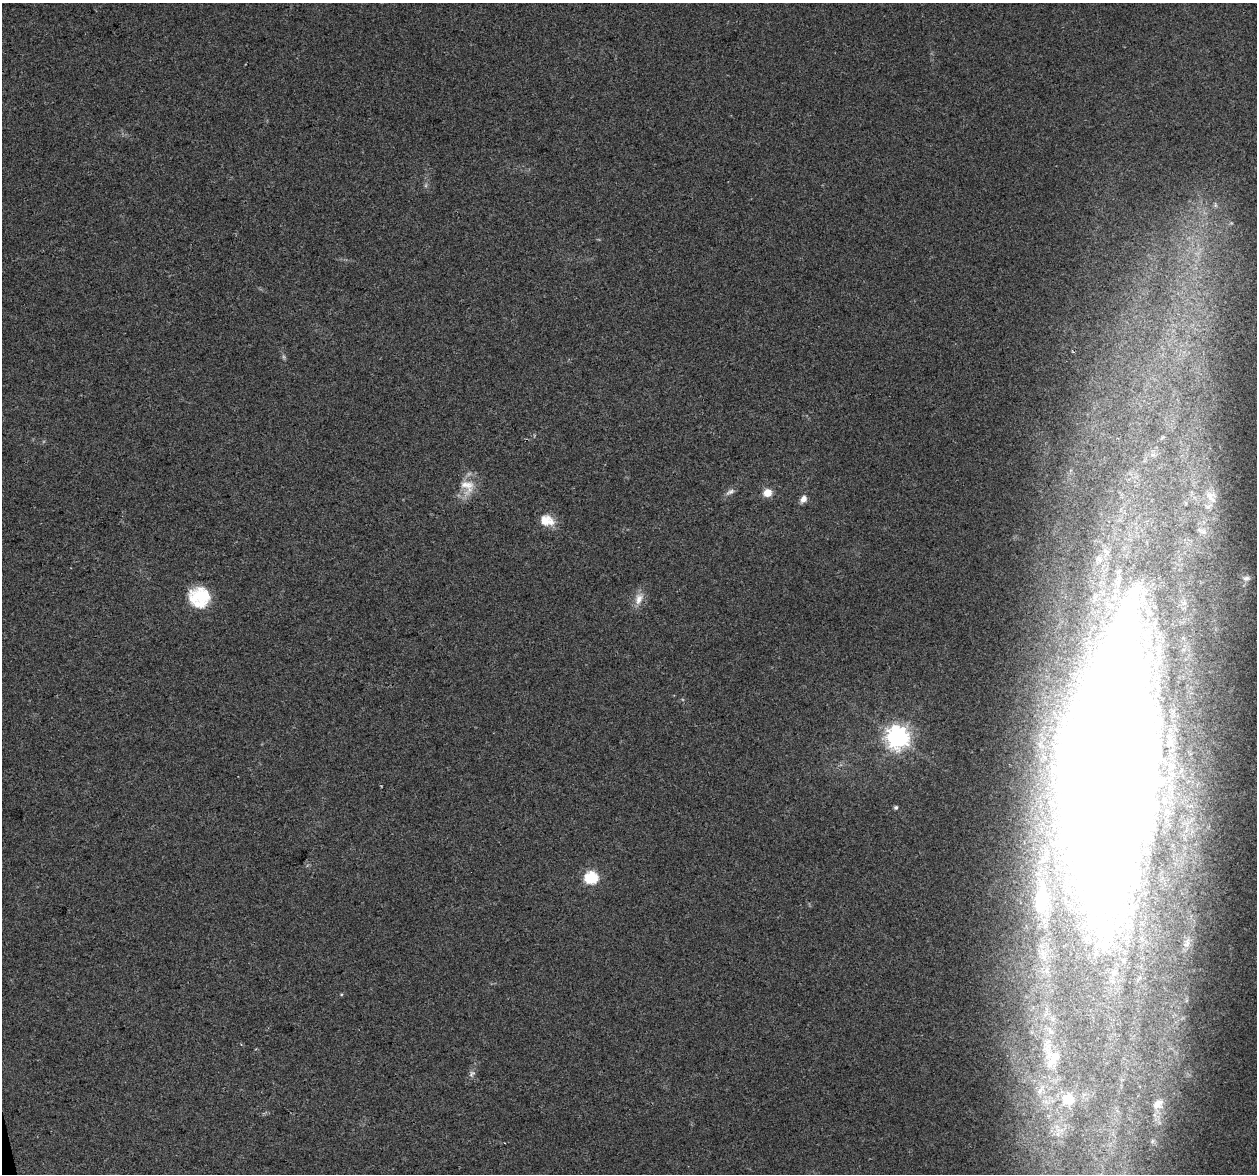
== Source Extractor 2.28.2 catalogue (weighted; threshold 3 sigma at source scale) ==
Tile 7 of 4 x 4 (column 3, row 2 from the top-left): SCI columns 2512-3766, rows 2430-3601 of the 5022 x 4810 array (HDU 1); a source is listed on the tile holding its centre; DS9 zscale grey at full resolution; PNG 1259 x 1176 px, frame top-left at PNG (2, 3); no overlay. Shown black and unused: <1% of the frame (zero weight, under 2 of 3 exposures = <1% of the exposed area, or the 3 px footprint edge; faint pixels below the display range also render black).
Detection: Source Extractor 2.28.2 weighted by HDU 2 'WHT'; one run over the whole footprint, this tile lists its part. Background 0.0816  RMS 0.0076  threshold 0.034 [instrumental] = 3 sigma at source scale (4.5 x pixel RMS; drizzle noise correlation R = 1.50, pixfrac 1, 0.0396/0.0396 arcsec/px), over >= 5 px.
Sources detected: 25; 1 too faint to see at this stretch — not listed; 2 inside a brighter listed object's ellipse — not listed separately; the other 22 listed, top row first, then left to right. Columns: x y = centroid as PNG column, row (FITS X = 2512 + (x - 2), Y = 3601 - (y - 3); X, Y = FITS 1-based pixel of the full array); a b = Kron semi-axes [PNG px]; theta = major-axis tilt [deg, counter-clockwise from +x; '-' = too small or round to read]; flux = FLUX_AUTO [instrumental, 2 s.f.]
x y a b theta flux
1215 205 8 5 -83 2
467 486 24 19 -69 15
730 492 14 6 31 3.2
767 493 5 5 - 23
1211 496 24 16 -55 19
803 499 9 6 56 4.5
546 520 17 12 -13 13
1202 531 18 7 -23 5.8
1246 578 12 8 -4 4.5
200 596 27 19 5 29
639 599 18 11 71 7.9
897 737 8 8 - 600
1112 770 186 66 87 4700
896 807 4 4 - 1.3
591 878 6 6 - 99
1042 899 47 20 87 41
1055 1057 37 17 -38 17
472 1074 10 6 48 2.5
1040 1091 9 6 50 3.3
1068 1099 18 16 -1 16
1158 1104 17 11 40 8.7
1152 1141 6 6 - 2